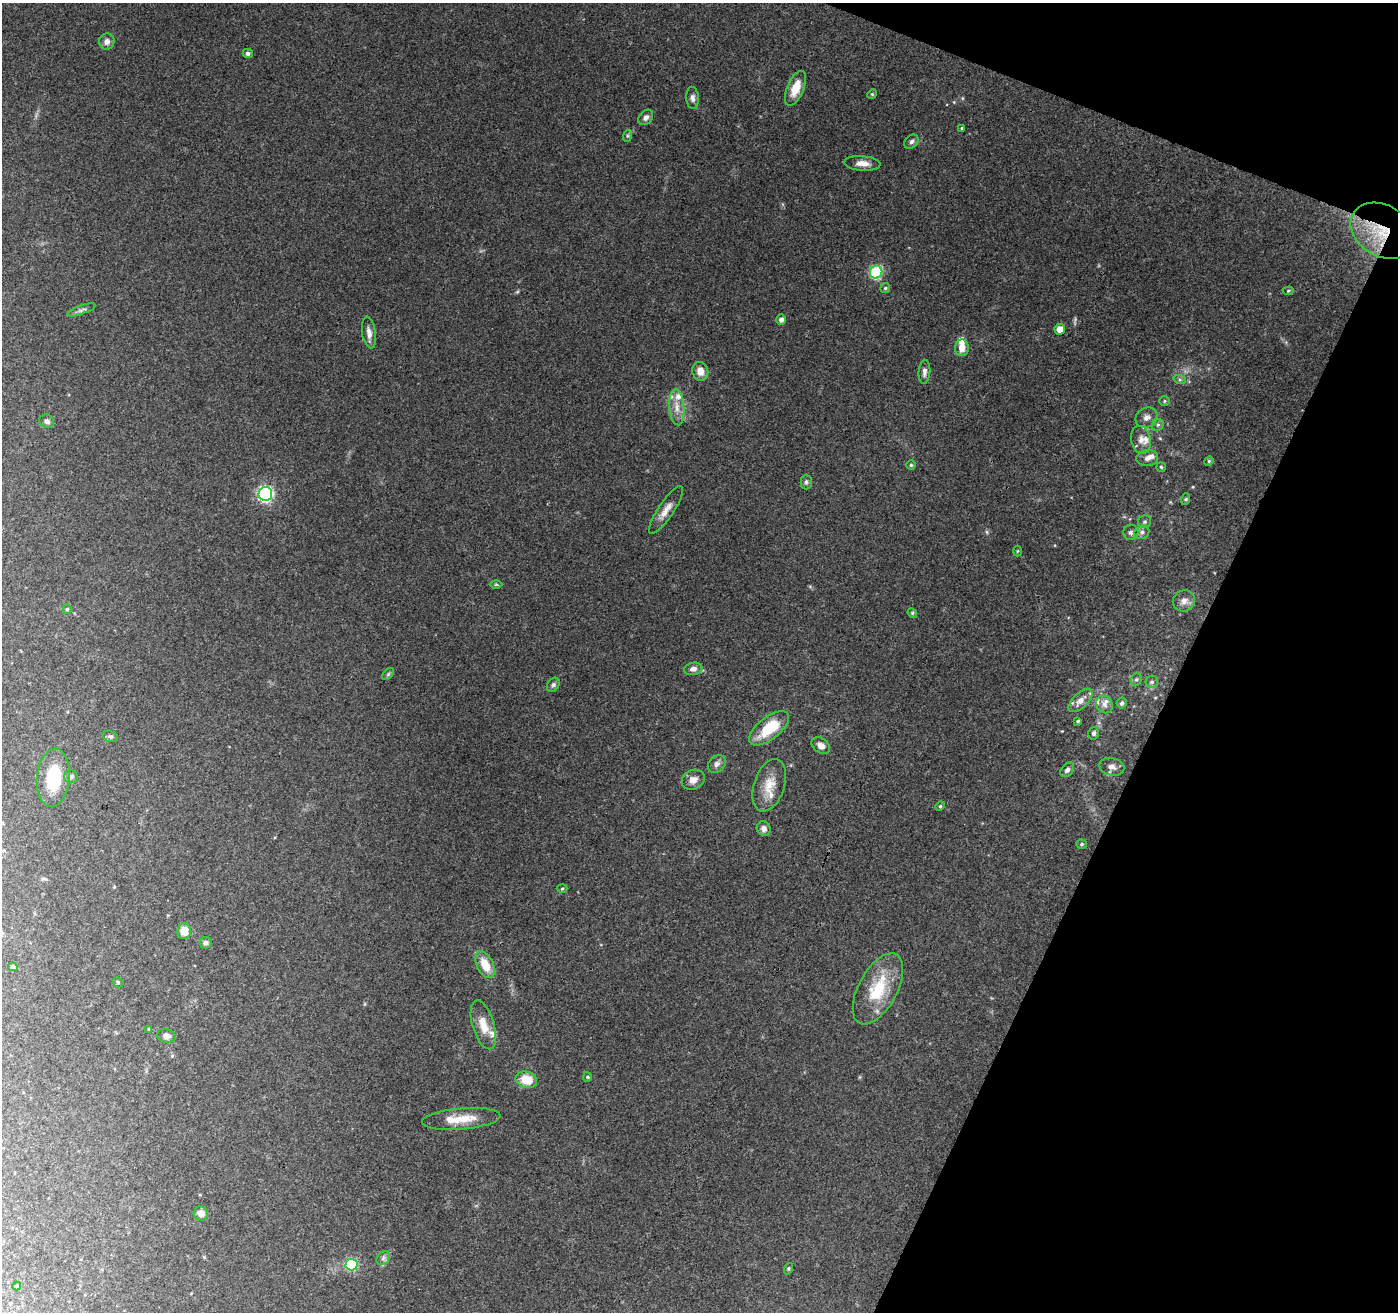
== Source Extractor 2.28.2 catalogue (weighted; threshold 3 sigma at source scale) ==
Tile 8 of 4 x 4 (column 4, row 2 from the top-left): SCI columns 4202-5597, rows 2896-4205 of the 5599 x 5726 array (HDU 1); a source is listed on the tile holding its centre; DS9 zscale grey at full resolution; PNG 1400 x 1314 px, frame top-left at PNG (2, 3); each listed source drawn as its Kron ellipse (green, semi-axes under 4 px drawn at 4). Shown black and unused: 19% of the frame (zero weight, under 3 of 4 exposures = <1% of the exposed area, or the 3 px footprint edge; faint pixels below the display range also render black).
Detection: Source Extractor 2.28.2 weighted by HDU 2 'WHT'; one run over the whole footprint, this tile lists its part. Background 0.175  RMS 0.0072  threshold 0.0325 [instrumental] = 3 sigma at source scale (4.5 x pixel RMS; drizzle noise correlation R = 1.50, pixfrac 1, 0.0396/0.0396 arcsec/px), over >= 5 px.
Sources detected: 95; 1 too faint to see at this stretch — neither listed nor drawn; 9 inside a brighter listed object's ellipse — not listed separately; the other 85 listed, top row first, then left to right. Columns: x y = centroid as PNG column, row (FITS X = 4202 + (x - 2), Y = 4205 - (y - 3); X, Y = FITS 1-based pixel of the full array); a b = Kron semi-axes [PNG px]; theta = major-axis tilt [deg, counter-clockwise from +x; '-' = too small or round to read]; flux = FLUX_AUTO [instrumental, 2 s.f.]
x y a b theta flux
107 41 8 7 - 3.6
248 53 5 4 - 2.2
796 88 18 8 67 13
872 94 5 4 - 0.81
693 98 11 6 -85 2.8
646 117 8 6 48 2.9
962 128 3 3 - 0.93
627 136 6 4 72 1.1
911 142 8 6 45 2.1
863 163 18 7 -5 5.6
1383 231 34 25 -31 33
876 272 6 6 - 82
885 288 5 5 - 1.1
1288 291 5 4 - 1
81 310 15 4 19 2.4
781 320 5 5 - 2.7
1060 329 5 5 - 6.3
369 333 16 7 -81 4.5
962 348 8 7 - 6.8
700 371 9 8 - 6.4
924 372 12 6 86 2.7
1180 380 6 4 -19 1.2
1164 401 5 5 - 0.99
677 407 18 7 -85 7.3
1147 417 11 9 31 4.2
47 421 7 6 - 2.6
1158 425 6 5 - 1.4
1141 440 14 10 -77 5.1
1147 458 11 8 5 3.8
1209 461 5 4 - 0.91
911 465 4 4 - 1
1161 467 5 4 - 1.1
806 482 7 5 90 1.7
265 494 7 7 - 150
1186 499 6 4 71 0.95
666 510 28 7 56 7.4
1144 522 7 6 - 1.8
1131 532 7 7 - 2.5
1142 532 7 6 - 2.7
1017 551 5 3 - 0.67
496 584 6 4 0 0.97
1184 601 11 10 - 5
67 609 4 4 - 1.1
912 613 5 4 - 0.9
693 669 9 6 11 3.5
388 674 7 4 46 1.1
1136 679 6 5 - 1.4
1152 682 6 6 - 1.7
553 685 8 5 54 1.8
1080 700 15 7 44 6
1122 703 5 5 - 2
1104 704 9 8 - 3.8
1078 721 3 3 - 0.93
769 728 24 11 38 26
1094 733 6 5 - 2
110 736 8 5 -18 1.5
821 745 10 7 -35 4.9
717 764 10 8 46 3.2
1112 767 12 8 -14 4.3
1067 770 8 5 49 2.2
71 777 6 6 - 2.9
53 778 29 16 84 31
693 780 12 9 28 4.9
769 785 27 15 71 14
940 806 5 4 - 0.9
764 829 7 6 - 3
1082 844 5 5 - 0.99
562 888 5 3 - 0.78
184 931 8 7 - 9.2
206 943 6 6 - 2
485 965 14 8 -64 14
13 967 4 4 - 1.2
118 982 5 4 - 0.9
878 989 39 19 61 35
483 1025 25 10 -73 12
149 1029 4 3 - 0.76
166 1036 9 6 -9 3.2
587 1077 5 4 - 0.83
526 1080 11 8 -17 16
461 1119 39 10 5 16
201 1213 7 7 - 4.9
383 1258 7 6 - 2.1
352 1265 6 6 - 63
788 1269 6 4 72 0.94
17 1286 4 4 - 0.72
Overlapping masked pixels (flux is a lower limit): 1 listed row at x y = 1383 231